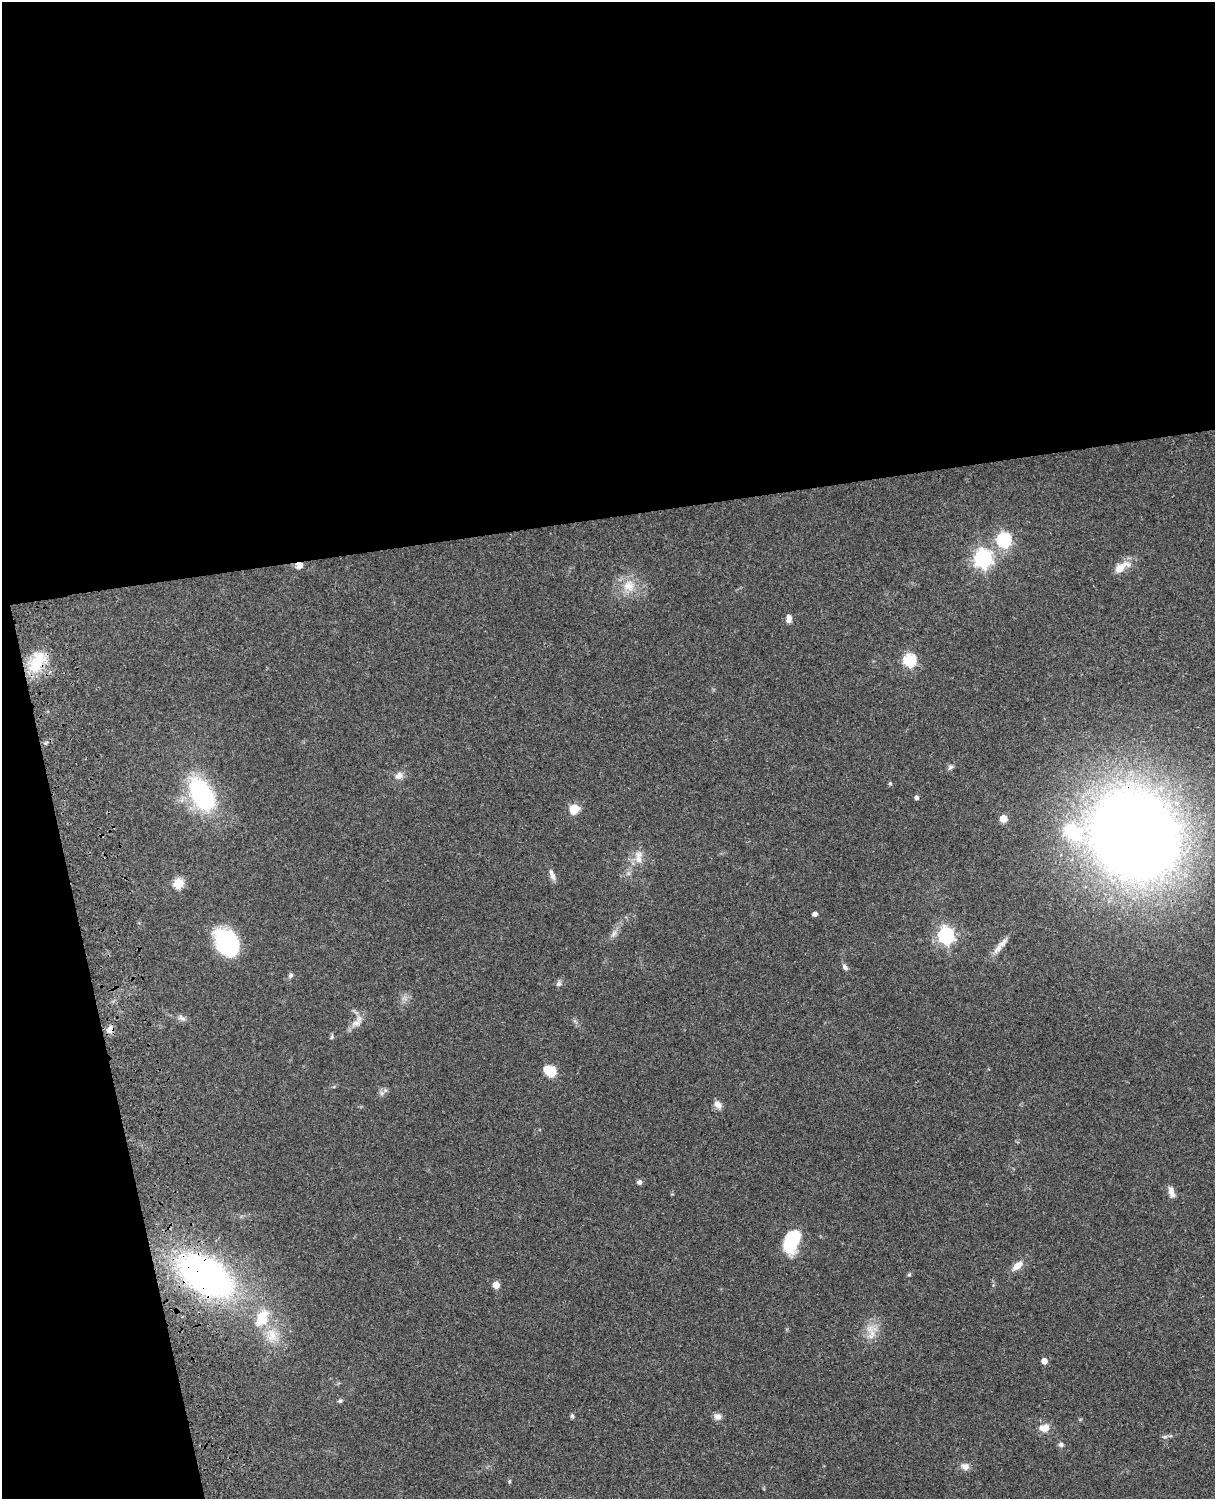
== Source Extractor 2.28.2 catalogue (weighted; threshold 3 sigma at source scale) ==
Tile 1 of 4 x 3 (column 1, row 1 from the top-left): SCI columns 121-1333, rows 3267-4763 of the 5091 x 4922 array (HDU 1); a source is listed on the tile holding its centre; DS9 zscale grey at full resolution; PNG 1217 x 1501 px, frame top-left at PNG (2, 2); no overlay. Shown black and unused: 40% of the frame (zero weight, under 3 of 4 exposures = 6% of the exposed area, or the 3 px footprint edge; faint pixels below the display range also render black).
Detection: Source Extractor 2.28.2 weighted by HDU 2 'WHT'; one run over the whole footprint, this tile lists its part. Background 0.0869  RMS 0.0062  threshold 0.0277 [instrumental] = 3 sigma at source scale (4.5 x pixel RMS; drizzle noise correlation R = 1.50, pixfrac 1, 0.05/0.05 arcsec/px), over >= 5 px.
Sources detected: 54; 2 inside a brighter listed object's ellipse — not listed separately; the other 52 listed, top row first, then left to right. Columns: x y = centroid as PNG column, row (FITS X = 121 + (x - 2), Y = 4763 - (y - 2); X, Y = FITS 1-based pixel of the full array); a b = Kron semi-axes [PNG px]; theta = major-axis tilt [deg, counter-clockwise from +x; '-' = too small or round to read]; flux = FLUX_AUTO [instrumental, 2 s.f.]
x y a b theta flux
1004 540 6 6 - 120
983 559 7 7 - 210
299 565 8 7 - 3.8
1121 567 23 9 32 8.4
629 586 19 17 -3 13
789 618 9 6 85 3.6
910 660 6 6 - 68
37 662 31 16 64 21
950 767 8 6 34 1.6
399 776 11 9 22 3.9
890 783 5 5 - 0.75
202 794 31 18 -61 82
916 798 4 4 - 1.9
574 809 11 10 - 8.8
1003 818 5 5 - 13
1134 835 60 53 -34 1300
638 857 20 10 88 6.6
552 875 15 6 -70 3
178 883 5 5 - 38
815 914 4 4 - 2.8
614 933 14 6 62 3
946 935 7 6 - 200
227 943 27 19 -56 56
998 948 18 8 51 4.7
845 967 8 5 -51 2.1
290 975 7 5 48 1.4
559 984 9 8 - 1.8
182 1018 12 6 -36 2.2
357 1022 21 10 51 5.6
110 1029 10 7 52 3.8
332 1037 8 4 68 1.1
550 1071 10 8 -35 17
382 1093 6 6 - 1.8
717 1104 11 8 -57 3.9
639 1182 6 5 - 2
1171 1192 14 6 -75 4.2
791 1242 22 12 65 38
1017 1266 13 7 37 5.7
909 1275 5 5 - 0.87
206 1276 56 31 -32 220
496 1285 5 5 - 11
262 1318 29 18 65 19
871 1334 30 10 68 8.7
1044 1361 5 5 - 5.2
340 1401 6 5 - 1.2
572 1416 6 5 - 1.1
717 1416 10 9 - 3
1044 1428 14 10 7 5.7
1164 1437 8 6 0 1.5
1061 1444 7 6 - 1.7
965 1466 11 9 -16 3.5
509 1481 5 4 - 0.86
Overlapping masked pixels (flux is a lower limit): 5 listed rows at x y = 299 565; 37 662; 1134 835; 110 1029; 206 1276